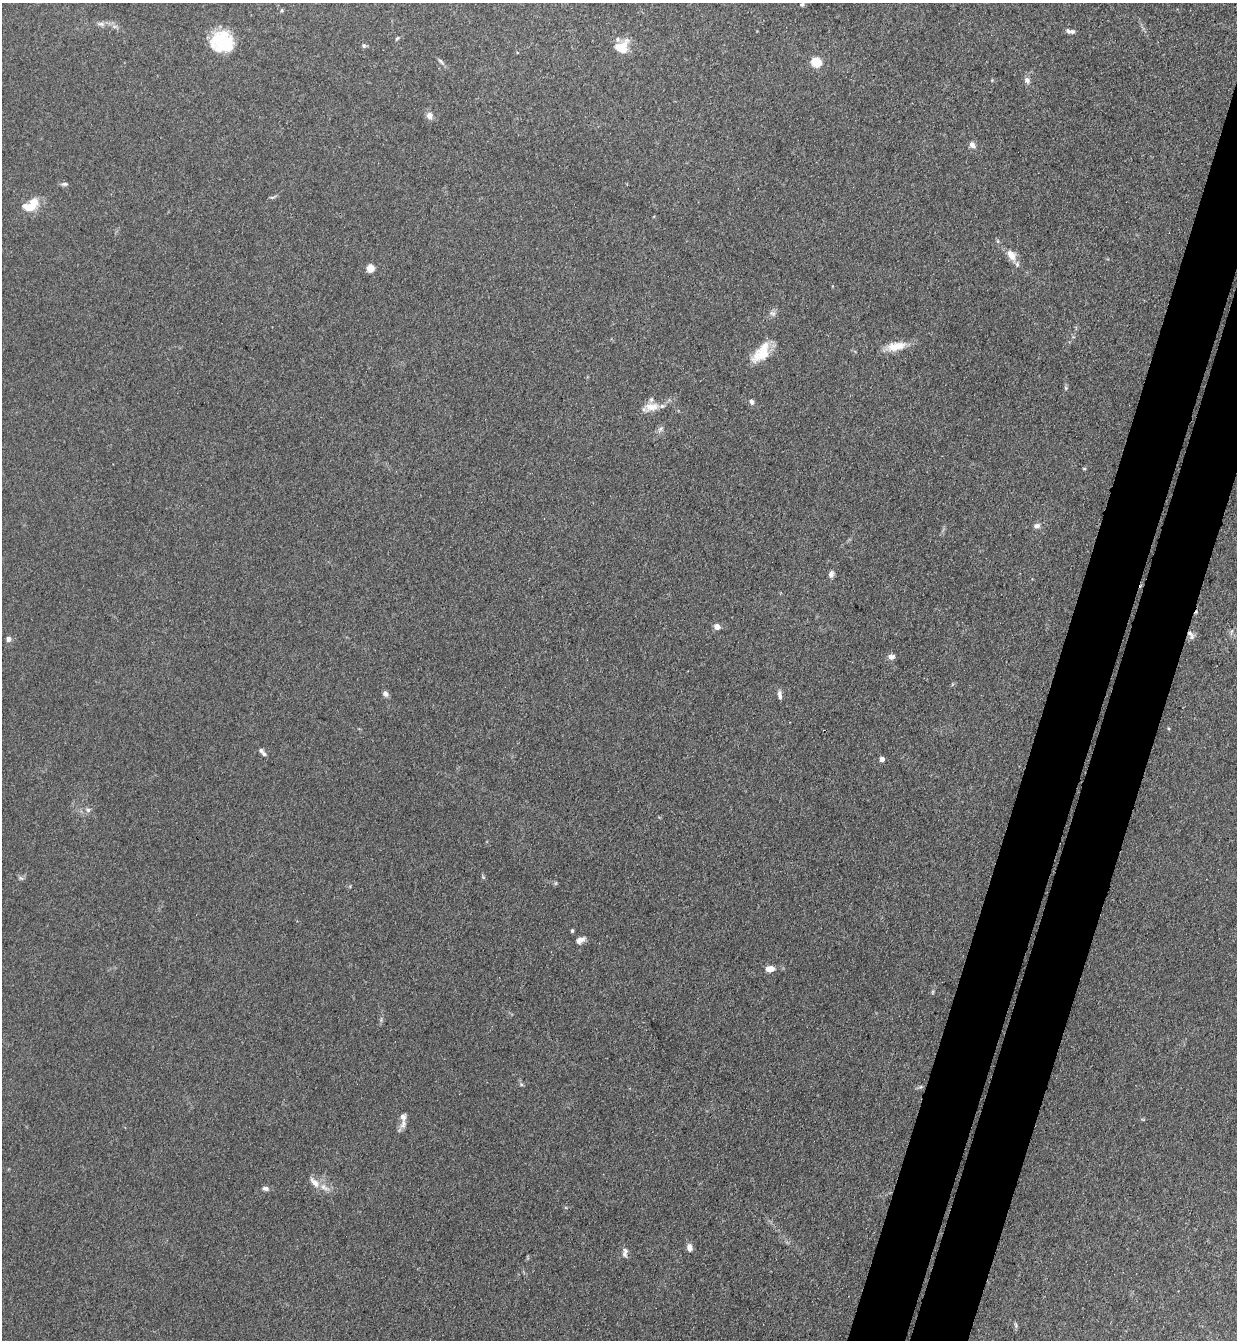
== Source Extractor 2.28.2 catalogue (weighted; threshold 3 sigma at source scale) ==
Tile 10 of 4 x 4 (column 2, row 3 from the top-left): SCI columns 1425-2659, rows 1361-2698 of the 5447 x 5397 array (HDU 1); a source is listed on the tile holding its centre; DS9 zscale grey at full resolution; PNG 1239 x 1342 px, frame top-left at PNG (2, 3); no overlay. Shown black and unused: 7% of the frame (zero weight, under 3 of 4 exposures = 5% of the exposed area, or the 3 px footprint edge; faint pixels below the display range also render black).
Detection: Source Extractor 2.28.2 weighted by HDU 2 'WHT'; one run over the whole footprint, this tile lists its part. Background 0.128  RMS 0.0077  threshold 0.0349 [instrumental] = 3 sigma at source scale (4.5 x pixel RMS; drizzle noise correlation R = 1.50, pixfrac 1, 0.05/0.05 arcsec/px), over >= 5 px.
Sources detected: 62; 1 too faint to see at this stretch — not listed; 8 inside a brighter listed object's ellipse — not listed separately; the other 53 listed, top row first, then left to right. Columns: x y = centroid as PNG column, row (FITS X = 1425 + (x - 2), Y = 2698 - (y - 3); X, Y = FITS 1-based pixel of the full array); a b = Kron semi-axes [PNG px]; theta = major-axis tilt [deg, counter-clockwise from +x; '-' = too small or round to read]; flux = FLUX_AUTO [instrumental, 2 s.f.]
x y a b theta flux
802 4 5 5 - 1.4
282 10 5 4 - 0.97
101 24 10 6 -12 3
115 26 7 4 18 1.6
1068 31 9 6 -21 2.2
397 38 7 3 54 1
222 42 25 23 -16 39
364 45 6 6 - 1.7
620 48 19 11 -21 10
441 62 11 5 -45 2.1
816 62 5 5 - 57
1027 80 8 7 - 3.3
429 115 10 9 - 4.1
972 145 10 7 -51 3.2
64 184 9 5 5 1.9
273 197 10 3 17 1.4
29 207 18 9 -6 11
1011 255 16 9 -56 9.2
370 268 8 7 - 7.3
772 313 9 6 -28 2.5
896 346 25 11 11 14
761 353 27 14 51 20
1066 388 5 5 - 1.2
752 402 6 5 - 2.7
652 407 23 12 10 12
661 429 7 6 - 2.4
1084 468 5 3 - 0.84
1037 526 7 6 - 3.6
831 574 9 6 76 3.2
717 626 4 4 - 9.7
1232 631 8 3 71 1.4
1190 633 9 6 -34 3.1
9 639 7 6 - 2.6
891 657 8 6 0 3.5
385 694 8 6 -45 3
780 695 11 5 -80 3
264 754 7 5 -45 2.1
882 759 4 4 - 6
88 810 6 6 - 2.1
483 877 6 4 -72 1.1
21 878 7 6 - 1.6
556 883 6 4 71 0.96
572 931 5 4 - 1.1
580 940 11 7 27 4.7
770 969 8 5 3 8.5
521 1084 5 5 - 1.3
920 1087 7 4 17 1.3
403 1124 13 8 76 4.4
314 1182 16 8 -47 6.7
265 1188 8 5 -7 2.6
689 1248 8 6 -82 4.7
625 1252 13 6 86 3.3
1016 1325 8 5 -73 1.4
Overlapping masked pixels (flux is a lower limit): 1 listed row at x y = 1190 633